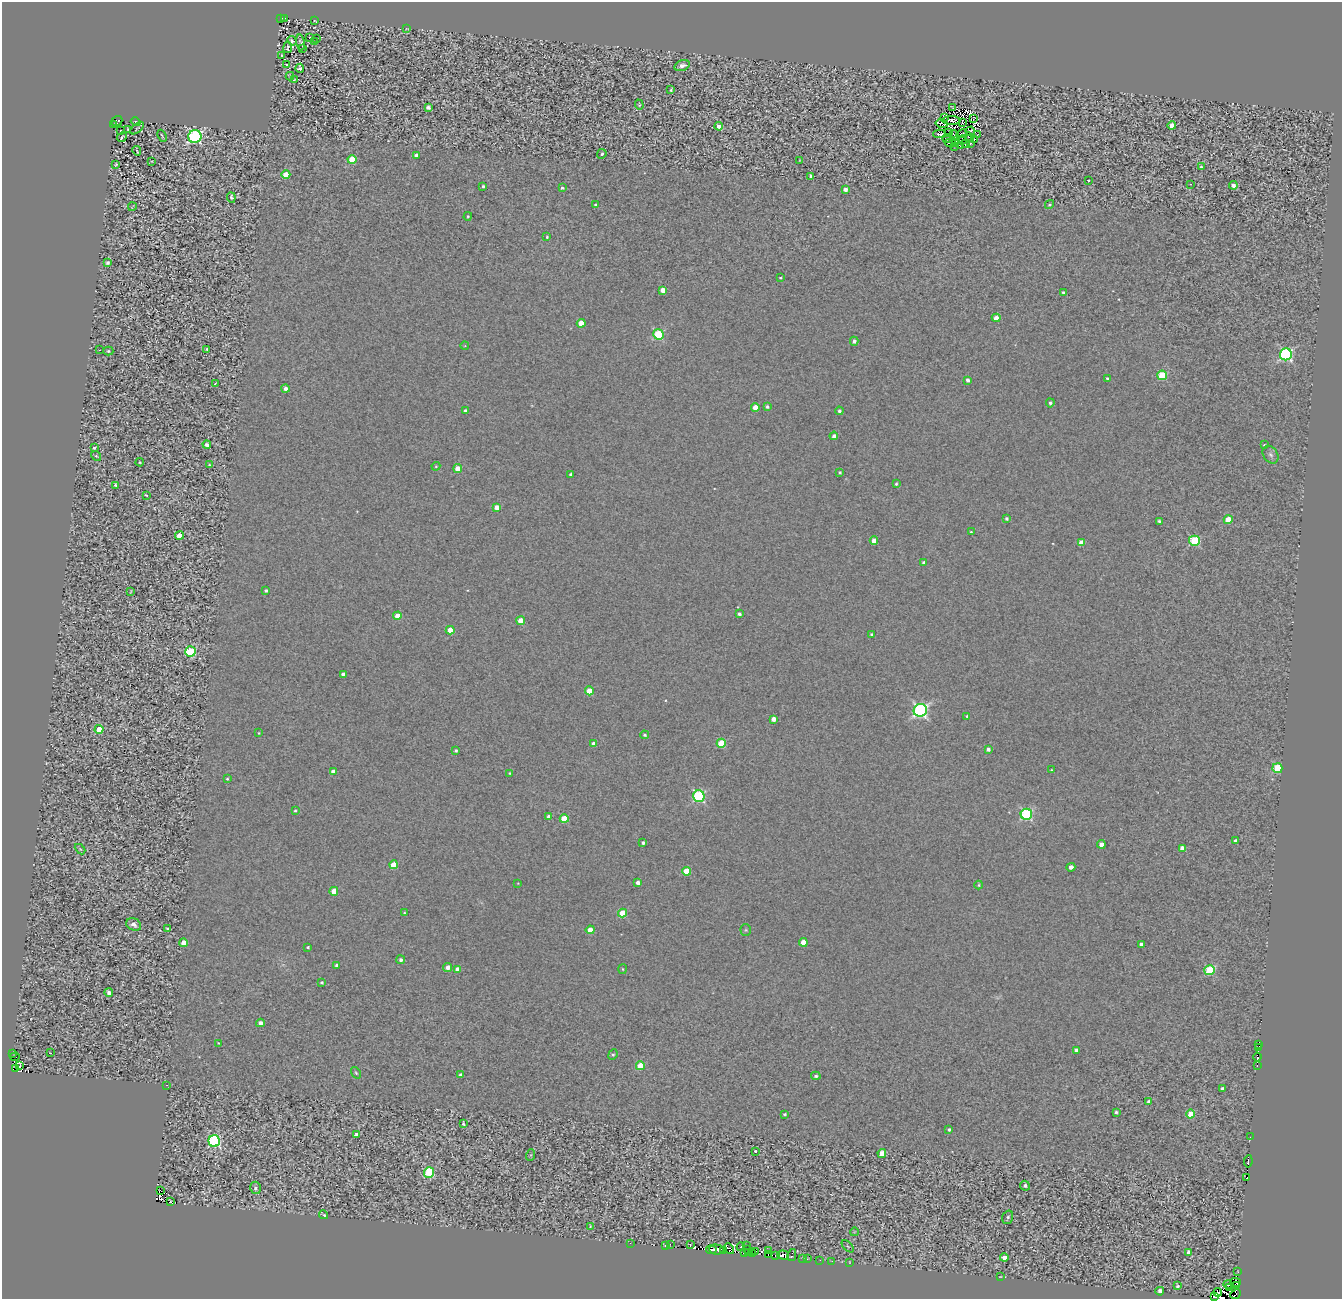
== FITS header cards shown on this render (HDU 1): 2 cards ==
NAXIS1  =                 1340
NAXIS2  =                 1297

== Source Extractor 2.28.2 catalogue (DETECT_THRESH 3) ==
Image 1340 x 1297 px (HDU 1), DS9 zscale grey, 1 PNG px = 1 image px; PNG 1344 x 1301 px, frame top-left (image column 1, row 1297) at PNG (2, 2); each listed source drawn as its Kron ellipse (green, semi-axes under 4 px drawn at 4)
Background 1.13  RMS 2.4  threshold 7.27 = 3 sigma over >= 5 px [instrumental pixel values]
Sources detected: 284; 20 with non-positive FLUX_AUTO (blend fragments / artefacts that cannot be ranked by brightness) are neither listed nor drawn; the other 264 listed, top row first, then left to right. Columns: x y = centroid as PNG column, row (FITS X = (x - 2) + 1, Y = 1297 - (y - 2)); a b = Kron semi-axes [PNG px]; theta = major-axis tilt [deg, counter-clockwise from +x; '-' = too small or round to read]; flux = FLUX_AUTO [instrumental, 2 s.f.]
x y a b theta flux
281 19 3 3 - 390
284 19 3 3 - 560
315 21 4 2 - 150
407 29 3 2 - 97
310 38 4 2 - 140
317 38 2 2 - 120
292 41 5 3 - 510
301 42 8 3 -81 360
315 42 3 2 - 220
288 47 5 3 - 230
302 48 3 2 - 200
281 56 3 2 - 120
286 65 3 2 - 160
682 66 8 5 18 1100
300 68 4 4 - 370
290 76 4 2 - 170
295 79 3 2 - 120
671 90 3 3 - 180
639 105 5 4 - 200
428 107 4 4 - 630
952 108 3 2 - 85
944 118 3 2 - 180
973 119 4 2 - 57
952 120 9 4 -1 61
117 121 6 5 - 82
136 122 5 3 - 150
962 123 3 2 - 150
942 124 6 3 -12 89
113 125 3 3 - 740
719 126 4 4 - 1200
1172 126 4 4 - 1500
137 128 8 2 39 190
128 129 3 2 - 110
121 131 3 2 - 110
970 131 5 2 - 120
949 132 3 2 - 140
940 134 6 3 0 410
962 134 5 2 - 120
954 135 5 2 - 210
978 135 2 2 - 63
162 136 6 2 -66 190
122 137 5 2 - 210
195 137 7 6 - 30000
969 137 5 3 - 65
947 138 4 2 - 200
974 139 3 2 - 45
962 140 5 2 - 260
956 141 3 2 - 74
950 143 5 2 - 74
965 143 3 2 - 240
970 143 3 2 - 160
955 146 2 2 - 190
961 146 2 2 - 140
137 151 5 2 - 240
602 154 5 4 - 320
416 155 4 4 - 770
352 159 4 4 - 4000
152 161 3 2 - 110
800 161 4 2 - 100
116 164 3 2 - 170
1201 167 3 3 - 200
286 174 4 4 - 3000
810 176 3 3 - 1600
1088 180 3 3 - 1800
1191 184 2 2 - 100
1233 185 4 4 - 650
483 186 3 3 - 250
562 188 4 4 - 260
845 189 4 3 - 710
231 197 5 4 - 390
596 205 4 3 - 390
1049 205 5 4 - 260
132 207 4 2 - 110
468 216 4 3 - 170
547 237 3 3 - 190
107 262 4 4 - 590
780 278 3 2 - 150
663 290 4 4 - 1600
1063 292 3 3 - 290
996 318 4 4 - 1300
581 323 4 4 - 2600
658 334 5 5 - 12000
854 341 4 4 - 520
465 346 4 3 - 120
207 349 4 3 - 400
99 350 3 3 - 150
108 351 5 4 - 250
1286 354 6 6 - 26000
1162 375 5 5 - 9100
1107 378 3 3 - 240
968 380 4 3 - 590
215 384 4 2 - 130
285 388 4 4 - 810
1050 403 4 4 - 310
755 407 4 4 - 2200
767 407 4 3 - 330
465 410 3 3 - 300
839 411 4 3 - 410
834 436 4 4 - 650
207 445 4 4 - 690
1264 445 4 3 - 160
94 448 3 3 - 250
1271 455 10 7 -56 540
96 456 5 4 - 210
140 462 4 3 - 160
209 465 3 3 - 190
436 466 4 4 - 150
458 469 4 4 - 2800
840 472 3 3 - 240
571 474 3 3 - 410
896 484 3 3 - 220
116 485 4 3 - 290
147 495 3 3 - 630
497 507 4 4 - 1600
1006 518 3 3 - 390
1228 520 4 4 - 3800
1159 521 4 3 - 310
971 532 3 3 - 170
179 535 4 4 - 2400
874 541 4 4 - 1500
1194 541 5 5 - 12000
1081 543 4 4 - 2200
924 562 4 3 - 480
266 590 3 3 - 320
131 592 3 2 - 130
739 614 4 3 - 390
397 616 4 4 - 2000
521 621 4 4 - 3000
450 630 4 4 - 2400
871 634 3 3 - 190
191 651 5 5 - 14000
343 674 4 3 - 570
589 691 4 4 - 3500
920 710 6 6 - 40000
967 716 4 3 - 260
773 719 4 4 - 1300
99 729 4 4 - 3300
259 733 3 2 - 110
645 735 4 4 - 310
721 743 4 4 - 5500
594 744 4 4 - 1400
988 749 4 3 - 580
456 750 4 4 - 270
1277 768 5 5 - 10000
1051 770 3 2 - 160
333 772 4 4 - 1200
509 773 3 2 - 130
227 779 4 3 - 190
699 796 6 5 - 20000
295 811 4 3 - 220
1026 814 5 5 - 20000
549 816 4 4 - 560
564 819 4 4 - 4900
1235 841 4 3 - 470
643 843 3 3 - 370
1101 844 4 4 - 1300
1182 848 4 4 - 1400
80 849 6 4 -44 170
394 865 4 4 - 3200
1071 867 4 4 - 830
686 871 4 4 - 4200
638 882 4 3 - 680
518 883 2 2 - 91
979 885 4 4 - 180
334 891 4 4 - 3100
404 913 3 2 - 130
622 913 4 4 - 4600
134 924 8 6 -26 760
168 929 4 3 - 320
590 930 4 4 - 1900
746 930 5 5 - 240
803 942 4 4 - 2700
184 943 4 4 - 1800
1141 944 4 3 - 430
308 947 3 3 - 200
401 960 4 4 - 460
336 965 3 3 - 390
448 967 5 4 - 860
458 969 4 4 - 1400
622 969 5 3 - 170
1210 970 5 5 - 10000
322 982 4 3 - 260
109 992 4 3 - 640
260 1023 4 4 - 800
218 1043 2 2 - 120
1259 1044 3 2 - 9300
1258 1047 4 3 - 420
1076 1050 4 4 - 690
13 1053 2 2 - 29
51 1053 2 2 - 230
613 1055 5 4 - 270
15 1057 5 2 - 77
1257 1057 4 3 - 5400
20 1066 3 3 - 400
640 1066 4 4 - 3900
1257 1066 2 2 - 1000
15 1068 4 3 - 190
356 1073 6 3 -54 200
461 1075 4 4 - 810
816 1076 5 4 - 350
167 1085 3 2 - 2200
1222 1089 3 3 - 460
1149 1102 4 4 - 920
1116 1112 3 3 - 300
785 1114 3 3 - 300
1190 1114 4 4 - 3100
463 1124 4 3 - 250
949 1129 3 3 - 280
356 1134 4 3 - 640
1250 1137 2 2 - 380
214 1141 6 5 - 25000
755 1151 3 2 - 300
882 1153 4 4 - 3100
531 1155 6 3 71 170
1248 1161 6 2 83 1500
429 1172 5 5 - 8900
1247 1178 3 2 - 1300
1025 1186 5 4 - 440
255 1188 6 5 - 450
160 1190 3 3 - 1300
170 1202 4 3 - 680
324 1215 4 2 - 280
1008 1217 7 5 73 390
590 1227 3 2 - 160
854 1232 4 2 - 100
630 1243 3 2 - 120
670 1244 3 2 - 410
690 1244 2 2 - 1000
666 1246 3 2 - 150
746 1246 2 2 - 120
848 1246 7 3 -45 170
741 1247 4 3 - 1100
716 1249 7 5 -7 17000
729 1249 6 4 -51 4000
711 1250 5 3 - 2400
747 1250 2 2 - 280
723 1251 3 3 - 2200
768 1251 3 2 - 110
756 1252 2 2 - 390
1189 1252 4 4 - 1100
744 1253 4 3 - 260
748 1253 3 3 - 1300
753 1254 3 2 - 2800
768 1255 3 2 - 1000
776 1255 4 4 - 4400
783 1255 6 4 -2 2400
792 1255 6 3 79 470
803 1258 3 2 - 150
1004 1258 4 4 - 1300
807 1259 3 2 - 470
820 1260 2 2 - 100
832 1261 3 2 - 260
849 1262 4 2 - 87
1238 1272 3 2 - 140
1000 1277 3 2 - 98
1236 1282 5 3 - 1900
1228 1285 4 4 - 1600
1178 1286 3 3 - 330
1236 1286 3 2 - 2400
1230 1288 3 2 - 340
1160 1291 4 3 - 730
1218 1292 4 2 - 1500
1236 1294 6 2 41 3300
1214 1296 4 4 - 5400
At the frame edge (FLAGS 8, measured only in part): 1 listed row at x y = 1214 1296
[20 non-positive-flux detections neither listed nor drawn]